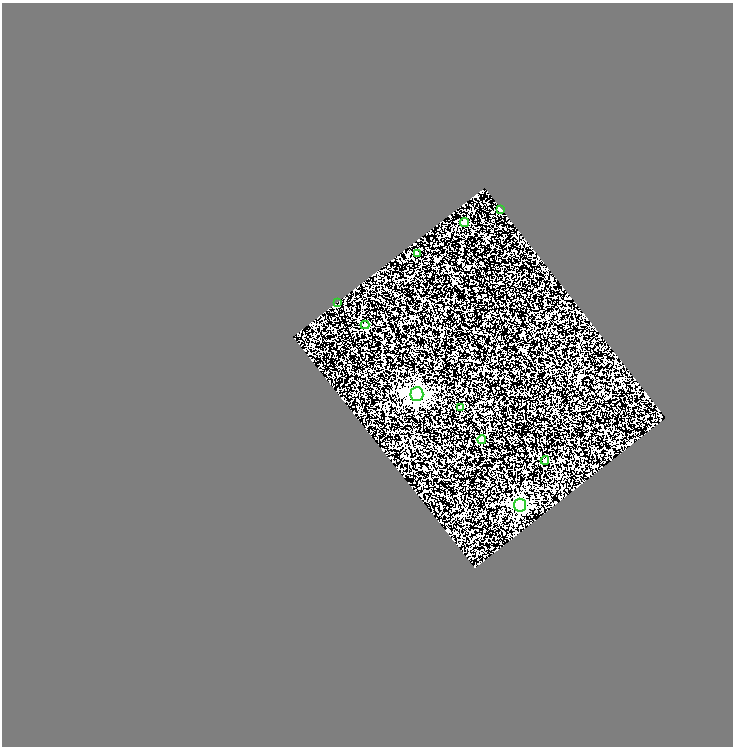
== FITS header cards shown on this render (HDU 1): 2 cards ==
NAXIS1  =                  731
NAXIS2  =                  744

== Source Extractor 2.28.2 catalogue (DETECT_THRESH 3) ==
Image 731 x 744 px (HDU 1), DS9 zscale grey, 1 PNG px = 1 image px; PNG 735 x 748 px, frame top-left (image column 1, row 744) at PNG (2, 3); each listed source drawn as its Kron ellipse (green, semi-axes under 4 px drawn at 4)
Background 0.524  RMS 0.3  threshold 0.904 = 3 sigma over >= 5 px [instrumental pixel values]
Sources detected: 10; all 10 listed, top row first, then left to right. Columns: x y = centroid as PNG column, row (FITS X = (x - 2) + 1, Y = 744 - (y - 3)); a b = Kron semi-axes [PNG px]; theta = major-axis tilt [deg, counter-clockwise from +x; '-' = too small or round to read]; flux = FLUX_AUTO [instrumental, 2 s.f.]
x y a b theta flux
500 209 4 3 - 77
465 223 4 4 - 35
417 253 4 3 - 71
337 302 2 2 - 120
365 325 4 4 - 34
417 394 7 6 - 5200
461 407 4 3 - 41
482 440 4 4 - 93
545 460 4 3 - 30
520 505 6 6 - 3100